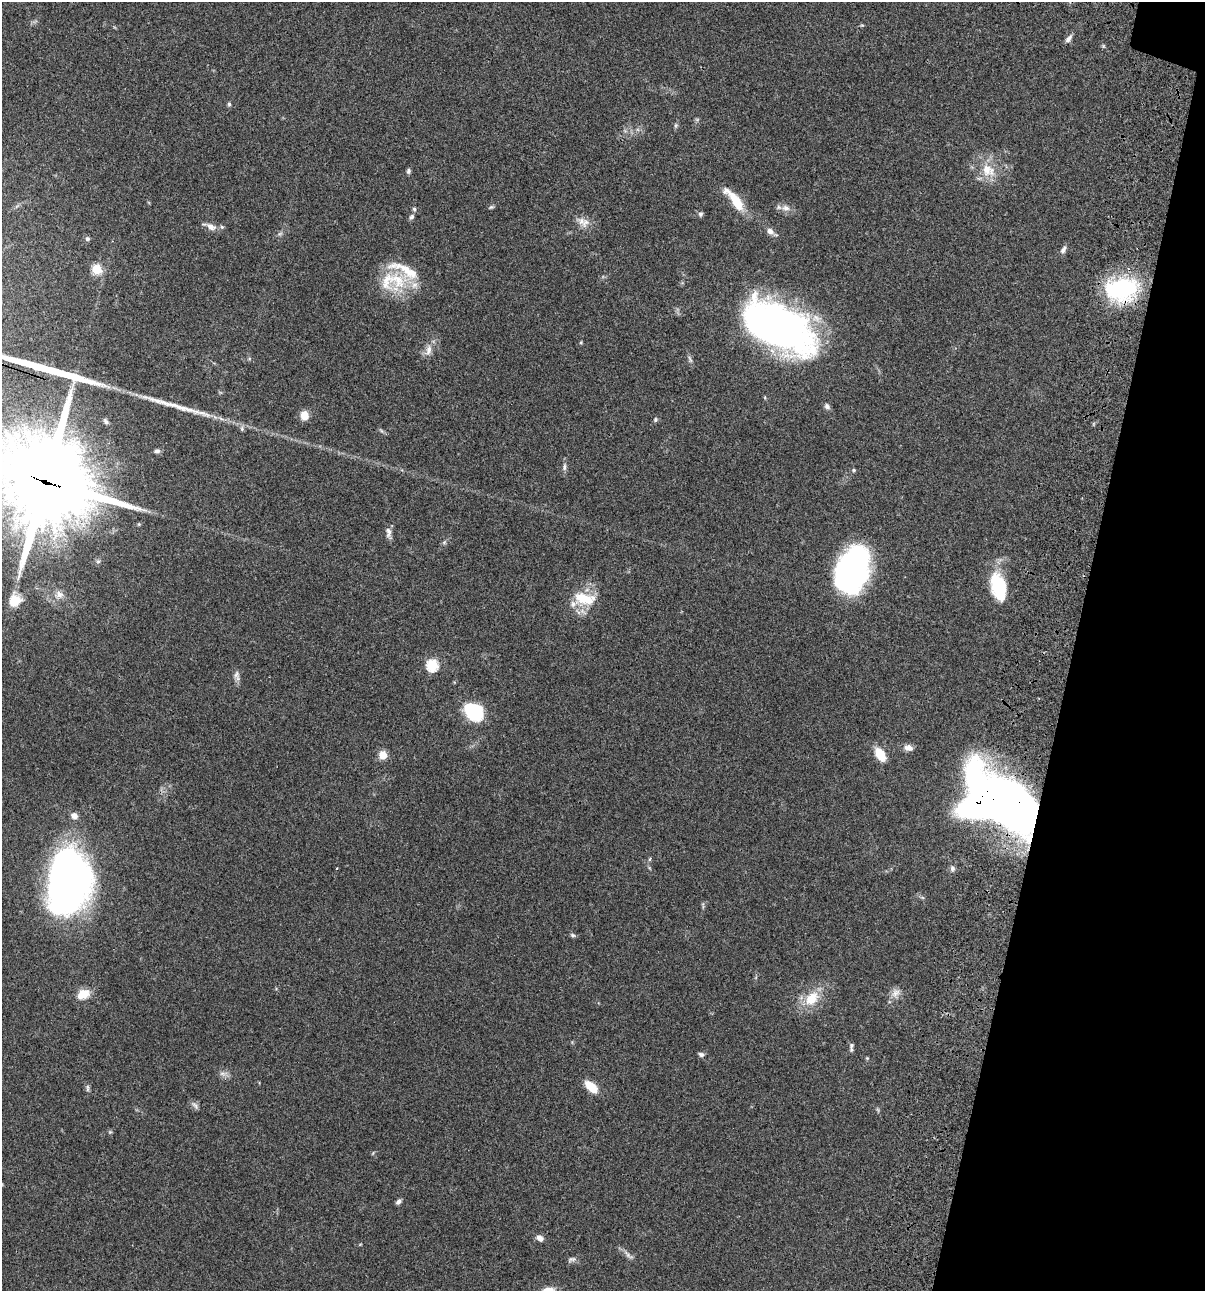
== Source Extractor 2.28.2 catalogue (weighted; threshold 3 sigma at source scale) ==
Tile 8 of 4 x 4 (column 4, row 2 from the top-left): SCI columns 3844-5046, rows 2697-3985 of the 5405 x 5390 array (HDU 1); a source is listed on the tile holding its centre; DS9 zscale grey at full resolution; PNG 1207 x 1293 px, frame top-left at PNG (2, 2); no overlay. Shown black and unused: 11% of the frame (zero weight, under 3 of 4 exposures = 9% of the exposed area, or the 3 px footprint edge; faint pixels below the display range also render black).
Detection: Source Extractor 2.28.2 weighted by HDU 2 'WHT'; one run over the whole footprint, this tile lists its part. Background 0.0462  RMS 0.0055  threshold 0.0249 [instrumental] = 3 sigma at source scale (4.5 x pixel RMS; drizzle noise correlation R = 1.50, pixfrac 1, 0.05/0.05 arcsec/px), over >= 5 px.
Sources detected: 87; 3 too faint to see at this stretch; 2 inside a brighter object's white glare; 2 long thin detections or spike segments (spike, bleed or trail) — not listed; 7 inside a brighter listed object's ellipse — not listed separately; the other 73 listed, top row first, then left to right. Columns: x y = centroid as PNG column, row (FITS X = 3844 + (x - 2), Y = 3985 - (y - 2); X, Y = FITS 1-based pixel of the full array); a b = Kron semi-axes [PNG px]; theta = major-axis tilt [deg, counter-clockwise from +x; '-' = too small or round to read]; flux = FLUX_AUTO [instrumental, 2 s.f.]
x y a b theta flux
862 25 5 4 - 0.55
1069 39 12 6 54 2.1
1103 46 5 5 - 0.67
229 104 5 4 - 1.1
697 119 7 4 0 0.75
676 125 8 5 83 1
988 170 23 18 -46 13
408 171 6 5 - 1.3
735 200 33 10 -50 15
491 207 7 4 20 0.88
785 208 13 9 -1 3.6
414 209 6 5 - 1
700 214 7 6 - 1.3
411 217 8 6 43 1.3
581 221 16 10 -22 4.8
211 227 14 7 -24 3.6
770 231 11 7 -44 3
280 234 8 6 21 1.2
87 239 6 6 - 1.2
1063 250 10 5 63 2.1
97 269 5 5 - 30
398 280 36 30 83 24
1121 289 35 24 5 65
778 327 66 34 -30 290
581 342 4 4 - 0.59
428 350 17 8 75 4.3
690 359 11 5 -77 1.5
827 406 9 6 -52 1.7
304 415 9 8 - 6.3
655 420 6 6 - 0.99
106 421 8 4 -58 1.1
242 429 8 6 -89 1.3
381 430 8 4 -37 0.92
157 451 8 6 13 1.5
564 467 11 6 80 1.9
854 470 6 5 - 0.76
45 482 33 29 -26 7400
139 524 5 4 - 0.55
389 533 15 6 -80 2.5
444 542 7 5 45 1
852 570 42 27 72 140
1000 589 23 18 -67 24
59 595 12 10 12 3.6
584 599 27 15 -8 17
15 600 14 13 - 10
432 665 6 6 - 57
236 674 11 8 69 2.3
473 711 14 10 -35 56
908 748 12 8 -9 2.9
880 754 16 9 -56 9.7
383 755 5 5 - 18
1007 804 69 32 -42 540
74 816 8 7 - 2.9
650 859 6 4 87 0.68
952 868 9 6 -82 1.6
69 882 57 37 82 300
703 905 12 2 -86 0.81
573 935 7 5 -38 1
896 993 15 11 53 3.9
83 994 17 12 28 7.5
812 998 23 16 51 14
852 1045 7 6 - 0.96
701 1054 8 5 -13 1.4
867 1058 4 4 - 0.52
223 1073 12 7 -5 2.5
591 1087 15 8 -42 11
87 1088 11 5 -86 1.3
195 1105 13 6 -49 1.9
110 1132 6 4 -43 0.7
399 1202 6 5 - 1.9
540 1238 9 6 -29 2.7
629 1255 18 6 -42 2.6
572 1259 13 7 10 1.8
Overlapping masked pixels (flux is a lower limit): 4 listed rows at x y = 1121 289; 45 482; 1007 804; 69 882
Isophote crosses this tile's border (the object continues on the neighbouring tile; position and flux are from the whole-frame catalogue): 2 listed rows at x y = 45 482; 69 882